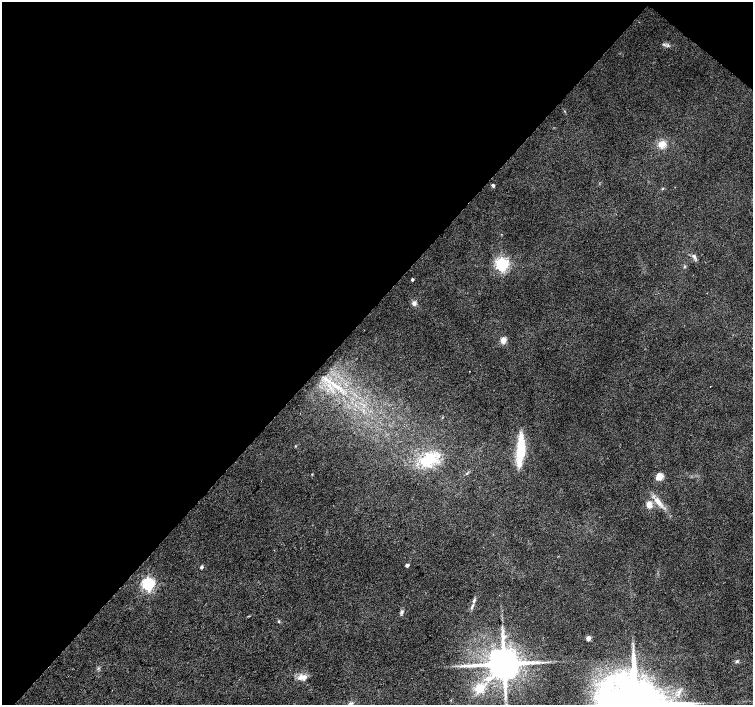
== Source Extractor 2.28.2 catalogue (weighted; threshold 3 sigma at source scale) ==
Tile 2 of 4 x 4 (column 2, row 1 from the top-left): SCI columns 1507-3007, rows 4453-5858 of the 6009 x 6027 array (HDU 1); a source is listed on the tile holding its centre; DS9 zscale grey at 2 x 2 block average (1 PNG px = mean of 2 x 2 image px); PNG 755 x 707 px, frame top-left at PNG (2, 2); no overlay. Shown black and unused: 45% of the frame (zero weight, under 2 of 3 exposures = <1% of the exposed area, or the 3 px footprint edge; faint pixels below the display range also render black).
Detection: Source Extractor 2.28.2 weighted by HDU 2 'WHT'; one run over the whole footprint, this tile lists its part. Background 0.0153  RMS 0.0065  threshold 0.0292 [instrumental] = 3 sigma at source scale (4.5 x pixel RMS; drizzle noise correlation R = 1.50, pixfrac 1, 0.0396/0.0396 arcsec/px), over >= 5 px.
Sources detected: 35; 2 inside a brighter listed object's ellipse — not listed separately; the other 33 listed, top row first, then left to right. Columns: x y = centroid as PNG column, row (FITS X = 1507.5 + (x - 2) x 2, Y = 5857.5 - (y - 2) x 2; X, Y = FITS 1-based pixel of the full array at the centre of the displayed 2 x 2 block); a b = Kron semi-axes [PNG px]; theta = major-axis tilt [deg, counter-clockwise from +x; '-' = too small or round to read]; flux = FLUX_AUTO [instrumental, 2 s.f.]
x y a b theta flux
663 44 3 3 - 1.8
662 144 9 8 - 15
493 186 5 4 - 2.5
675 187 2 2 - 0.93
694 256 6 5 - 4.4
502 264 4 4 - 430
684 266 3 3 - 1.4
412 279 3 2 - 3.1
414 303 6 5 - 5.3
503 340 3 3 - 34
469 371 2 2 - 0.49
335 385 14 4 -42 14
295 446 3 2 - 0.93
521 449 36 8 86 63
429 459 23 17 43 58
467 473 3 2 - 1.2
312 474 3 2 - 0.85
659 476 8 8 - 11
658 501 14 6 -47 14
649 504 6 6 - 13
407 565 2 2 - 7.7
202 567 3 3 - 4.2
148 584 4 4 - 380
474 600 7 4 64 3.3
402 612 7 4 62 3.4
279 621 3 3 - 1.4
502 632 7 2 82 3.5
588 638 3 3 - 18
737 661 5 3 - 2.4
504 664 8 7 - 5300
462 665 4 2 - 1.9
301 677 10 7 32 10
480 688 14 10 30 31
Diffuse or blended objects may show on this block-average render without a row.